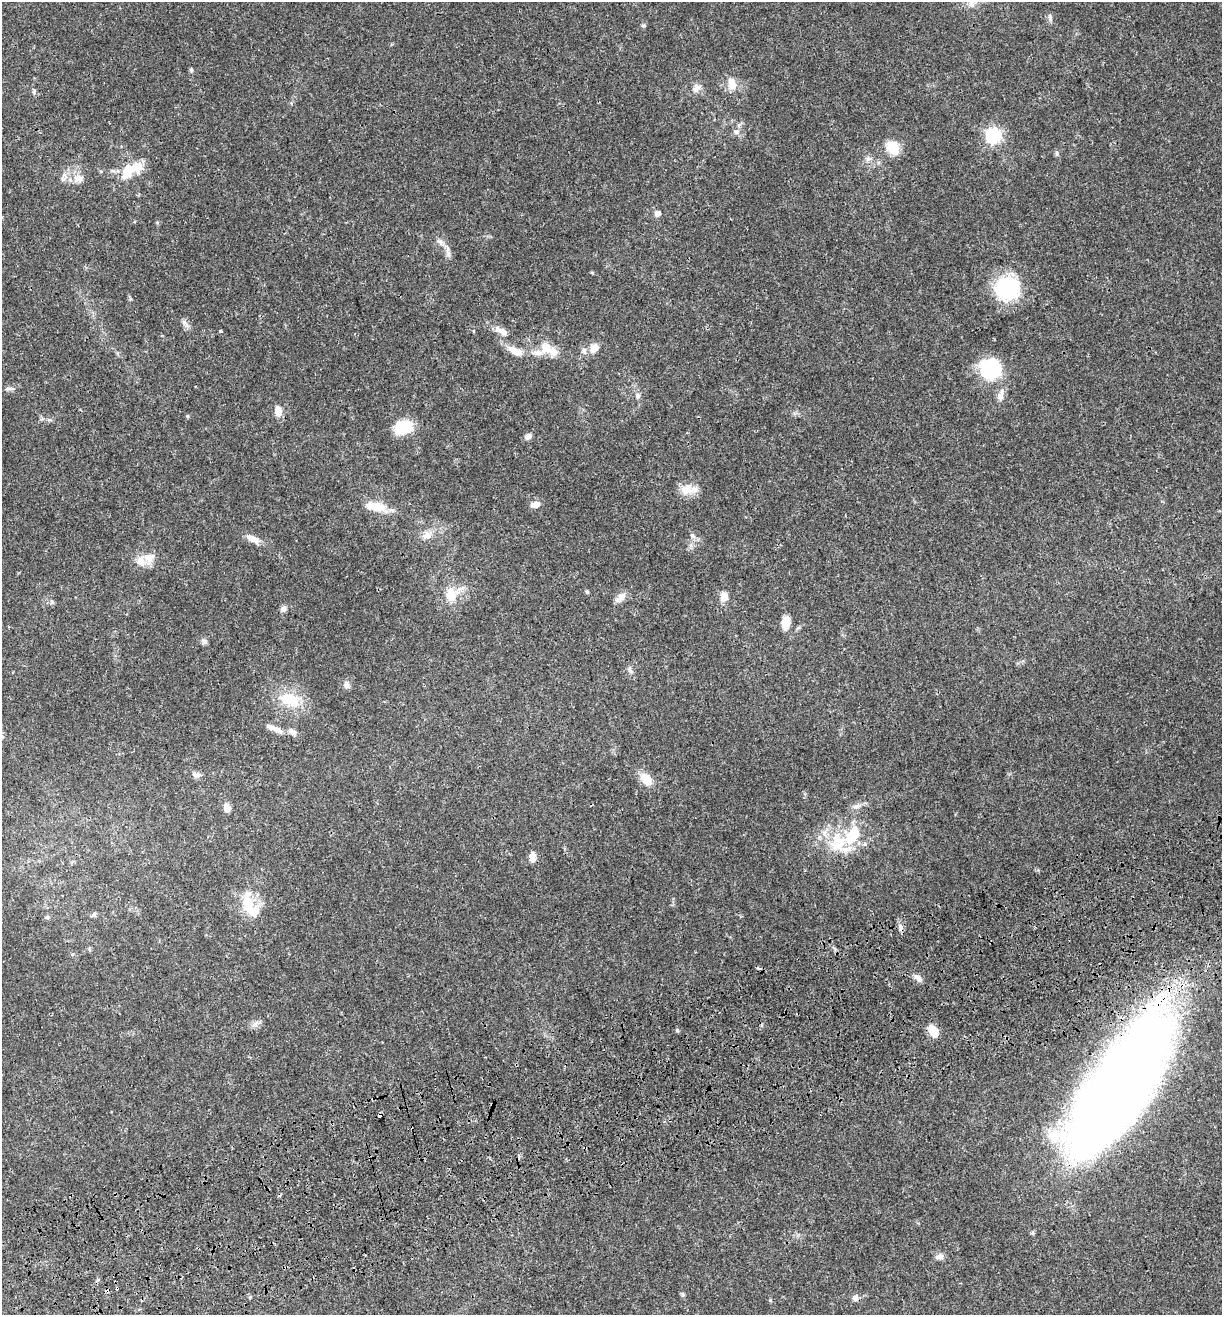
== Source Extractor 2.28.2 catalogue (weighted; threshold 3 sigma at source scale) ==
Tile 7 of 4 x 4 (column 3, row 2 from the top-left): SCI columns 2673-3892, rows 2740-4052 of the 5296 x 5479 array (HDU 1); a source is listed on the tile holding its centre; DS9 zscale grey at full resolution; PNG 1224 x 1317 px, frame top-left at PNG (2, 2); no overlay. Shown black and unused: <1% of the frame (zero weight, under 3 of 4 exposures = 9% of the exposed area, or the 3 px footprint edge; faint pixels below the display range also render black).
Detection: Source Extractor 2.28.2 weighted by HDU 2 'WHT'; one run over the whole footprint, this tile lists its part. Background 0.0359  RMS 0.0032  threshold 0.0144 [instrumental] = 3 sigma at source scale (4.5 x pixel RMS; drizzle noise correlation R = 1.50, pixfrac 1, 0.0396/0.0396 arcsec/px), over >= 5 px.
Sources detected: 85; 3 cosmic-ray / hot-pixel residue — not listed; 13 inside a brighter listed object's ellipse — not listed separately; the other 69 listed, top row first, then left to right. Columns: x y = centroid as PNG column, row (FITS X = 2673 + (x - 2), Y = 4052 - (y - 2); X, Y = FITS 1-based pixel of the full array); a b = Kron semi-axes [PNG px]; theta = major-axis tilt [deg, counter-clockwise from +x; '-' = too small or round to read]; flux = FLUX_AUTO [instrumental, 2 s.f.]
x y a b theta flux
971 4 10 9 - 1.7
1050 18 11 4 -75 0.79
191 70 5 5 - 0.47
732 84 17 10 -81 3.5
697 88 14 10 44 2
34 92 8 3 85 0.43
736 132 9 7 -6 1.3
993 136 7 7 - 66
893 147 10 9 - 9.8
1057 153 8 4 -82 0.53
868 159 9 7 22 1.1
127 172 19 12 61 5.7
79 178 15 10 -9 2.9
657 213 7 6 - 1.4
440 242 10 6 -45 1.3
448 253 10 7 -86 1.2
1007 288 24 21 -5 26
186 324 15 5 -54 1.2
220 331 4 3 - 0.32
502 331 22 8 -27 2.5
545 348 16 14 -46 4.3
594 348 13 9 50 2.5
512 349 15 10 -30 2.6
990 369 19 18 - 20
9 388 11 4 -5 0.79
638 396 8 6 69 0.88
1000 396 16 8 73 2.2
278 411 11 7 -85 3
187 416 5 4 - 0.36
50 420 6 4 -18 0.5
403 427 20 13 16 10
528 436 9 7 35 1.3
687 489 20 14 -1 4.1
536 504 11 7 14 1.9
378 506 23 14 -5 5.2
427 535 12 10 -87 2.2
692 536 8 6 -41 0.92
253 539 21 8 -29 2.6
149 558 17 13 14 3.5
587 592 5 4 - 0.49
451 595 15 11 -83 5.4
724 596 12 11 - 2.4
621 597 17 8 44 2.1
52 602 6 5 - 0.57
283 609 8 7 - 1.2
785 623 13 8 85 4.3
204 642 8 6 -89 0.83
347 685 10 7 -64 1.1
290 700 31 18 -22 9.7
278 730 16 8 -36 2.1
293 732 11 7 -34 1.5
196 775 13 6 -10 1.2
646 779 16 11 -53 4.1
857 806 10 6 11 1.2
227 808 9 7 -80 2.3
840 842 35 20 35 13
532 858 10 7 -84 2.3
247 902 24 16 -83 7.5
94 914 7 6 - 0.62
47 917 6 5 - 0.48
918 978 14 6 -42 1.5
256 1024 11 6 37 1.3
677 1030 5 4 - 0.53
933 1031 16 10 -61 3.8
1121 1085 141 46 57 460
380 1115 4 3 - 2.2
939 1256 13 7 24 1.3
117 1288 4 3 - 0.29
855 1298 9 8 - 1.2
Overlapping masked pixels (flux is a lower limit): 3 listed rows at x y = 1121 1085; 380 1115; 117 1288
Unlisted compact peaks at least as high as the median listed source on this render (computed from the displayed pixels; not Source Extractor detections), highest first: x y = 643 25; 770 1300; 683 1295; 131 299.